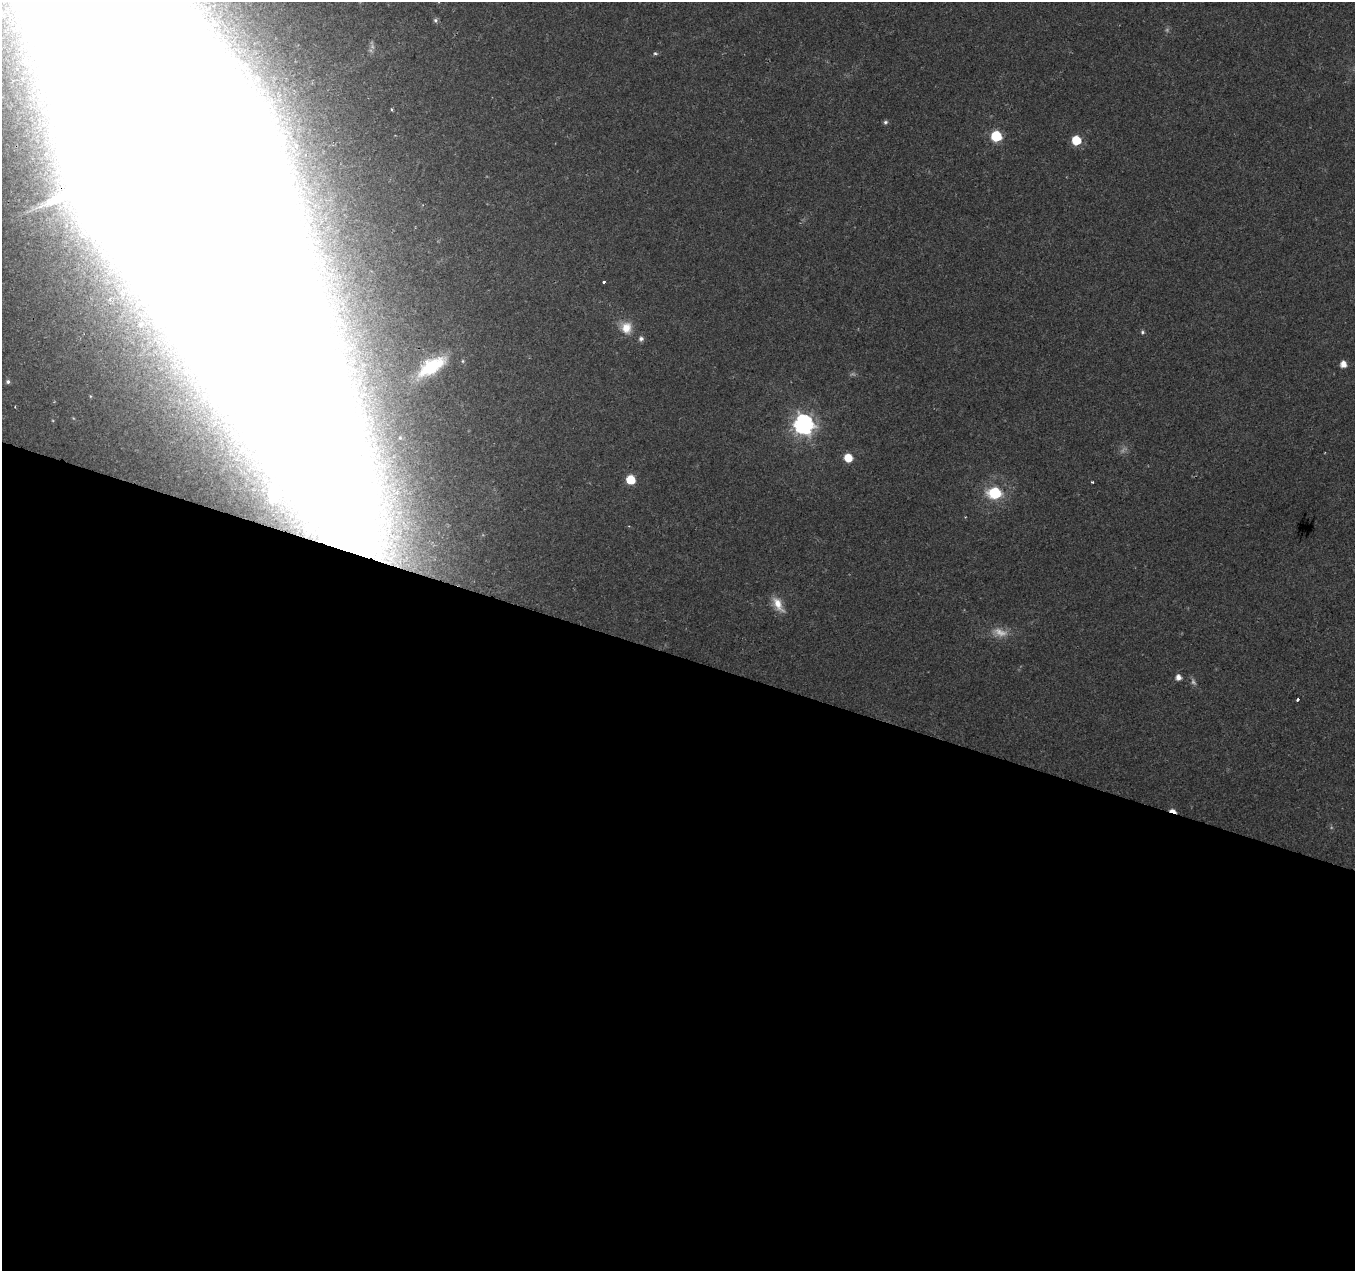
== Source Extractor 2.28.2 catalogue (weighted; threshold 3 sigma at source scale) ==
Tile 14 of 4 x 4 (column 2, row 4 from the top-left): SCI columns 1354-2706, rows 217-1485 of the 5423 x 5572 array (HDU 1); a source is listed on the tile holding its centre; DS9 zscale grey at full resolution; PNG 1357 x 1273 px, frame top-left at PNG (2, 2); no overlay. Shown black and unused: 48% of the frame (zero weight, under 2 of 3 exposures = <1% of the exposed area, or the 3 px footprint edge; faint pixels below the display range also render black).
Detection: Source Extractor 2.28.2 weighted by HDU 2 'WHT'; one run over the whole footprint, this tile lists its part. Background 0.023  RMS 0.0028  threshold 0.0128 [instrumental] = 3 sigma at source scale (4.5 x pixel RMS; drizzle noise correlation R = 1.50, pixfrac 1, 0.0396/0.0396 arcsec/px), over >= 5 px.
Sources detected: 30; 5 too faint to see at this stretch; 1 inside a brighter object's white glare — not listed; the other 24 listed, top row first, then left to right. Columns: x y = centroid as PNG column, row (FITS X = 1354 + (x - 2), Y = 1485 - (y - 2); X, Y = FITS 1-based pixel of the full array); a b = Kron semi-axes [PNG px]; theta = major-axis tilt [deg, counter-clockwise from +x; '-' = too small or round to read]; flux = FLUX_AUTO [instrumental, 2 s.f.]
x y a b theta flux
435 20 6 6 - 0.68
655 53 6 4 -26 0.48
391 109 4 3 - 0.29
885 122 6 5 - 0.6
996 136 6 6 - 22
1076 140 6 6 - 11
175 165 391 80 -64 14000
604 282 3 3 - 1.4
626 328 15 13 -86 4.6
1142 332 6 5 - 0.53
641 339 7 6 - 0.97
463 361 6 4 -90 0.37
1343 364 5 5 - 2.7
432 366 34 15 32 15
8 382 6 5 - 0.77
803 424 8 8 - 150
848 458 6 6 - 6.5
631 480 6 6 - 9.9
1092 482 3 3 - 0.4
995 493 8 7 - 19
778 604 21 10 -62 4
1178 677 6 5 - 1.7
1297 700 4 3 - 0.66
1173 811 9 4 -17 2.3
Overlapping masked pixels (flux is a lower limit): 2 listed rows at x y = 175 165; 1173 811
Isophote crosses this tile's border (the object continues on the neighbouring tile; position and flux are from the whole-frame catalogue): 1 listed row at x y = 175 165